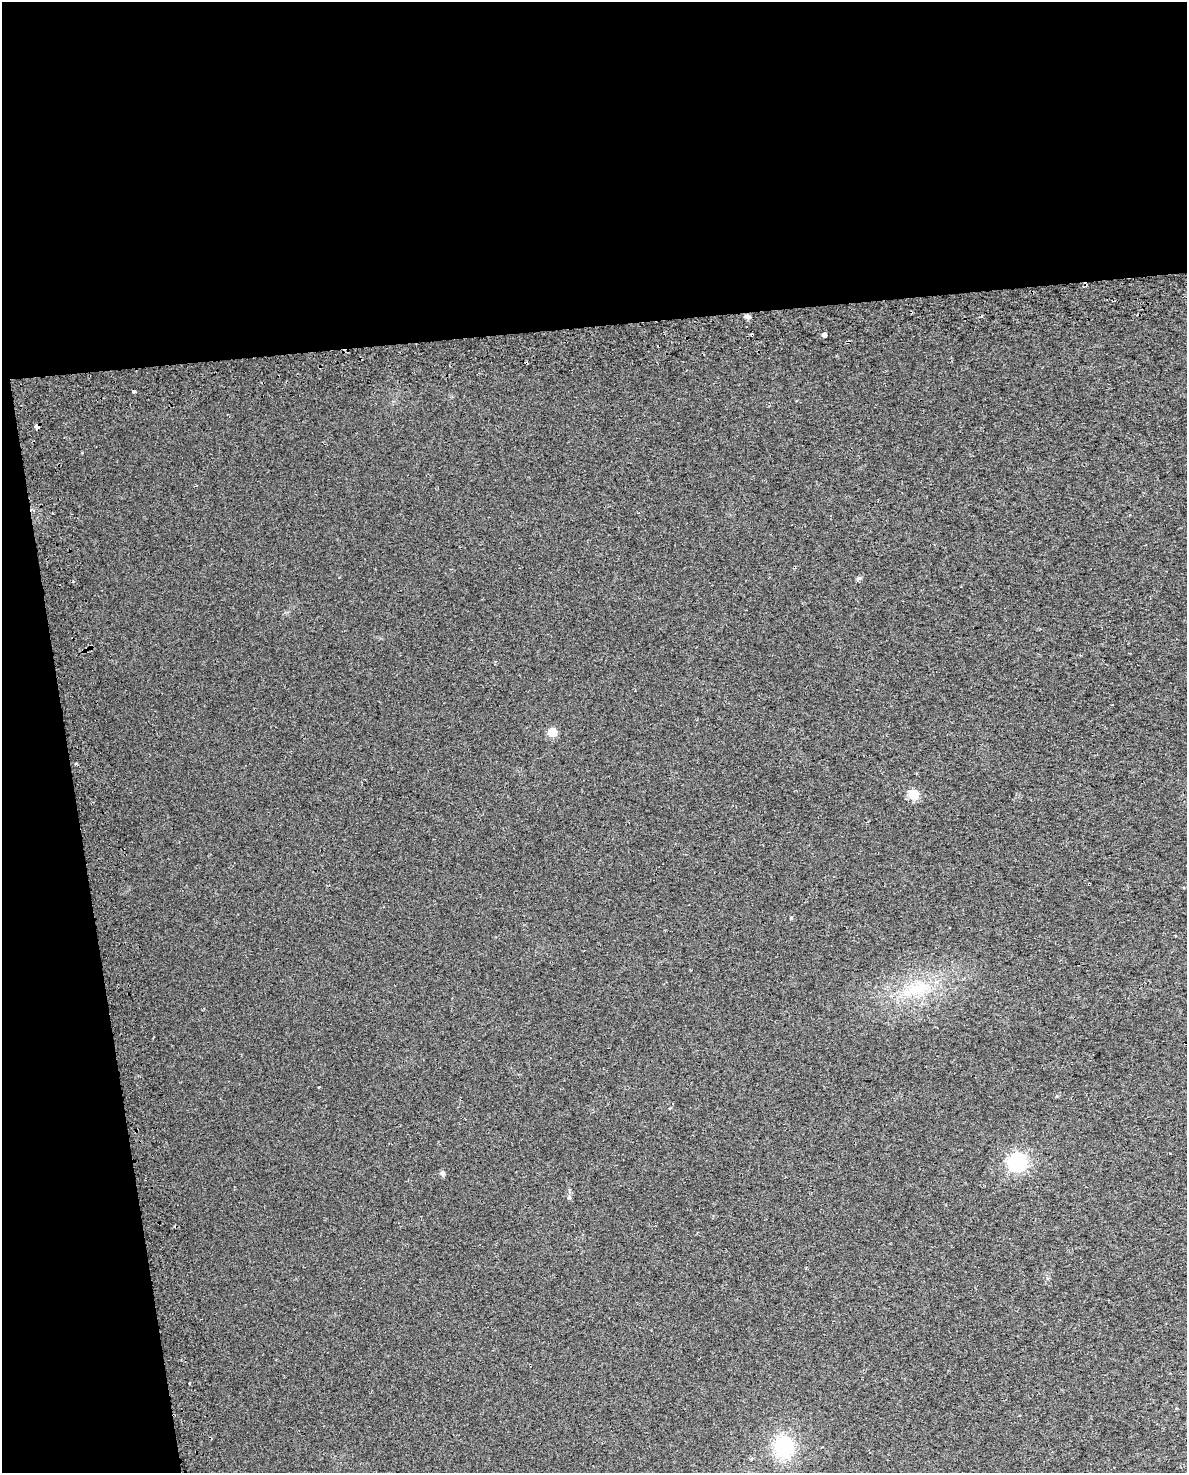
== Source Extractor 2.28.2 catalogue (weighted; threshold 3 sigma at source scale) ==
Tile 1 of 4 x 3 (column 1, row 1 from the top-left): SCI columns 49-1233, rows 3054-4524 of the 4835 x 4593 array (HDU 1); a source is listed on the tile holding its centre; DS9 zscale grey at full resolution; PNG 1189 x 1475 px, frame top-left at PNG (2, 2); no overlay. Shown black and unused: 28% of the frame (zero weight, under 2 of 3 exposures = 4% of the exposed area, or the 3 px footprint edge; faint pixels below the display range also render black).
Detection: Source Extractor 2.28.2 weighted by HDU 2 'WHT'; one run over the whole footprint, this tile lists its part. Background 0.0222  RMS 0.01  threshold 0.0457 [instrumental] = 3 sigma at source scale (4.5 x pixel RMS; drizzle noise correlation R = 1.50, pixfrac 1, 0.0396/0.0396 arcsec/px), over >= 5 px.
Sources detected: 17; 1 cosmic-ray / hot-pixel residue — not listed; the other 16 listed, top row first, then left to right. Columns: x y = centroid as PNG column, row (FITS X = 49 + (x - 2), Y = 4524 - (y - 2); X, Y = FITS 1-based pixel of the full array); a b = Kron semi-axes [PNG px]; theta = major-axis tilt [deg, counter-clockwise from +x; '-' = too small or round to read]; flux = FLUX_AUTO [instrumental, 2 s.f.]
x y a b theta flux
747 316 6 5 - 4
824 334 4 3 - 170
752 335 3 3 - 5.7
134 391 4 3 - 5.5
37 426 4 4 - 21
858 579 9 4 30 1.7
552 732 6 5 - 26
76 763 4 3 - 1.3
913 794 6 6 - 49
791 918 4 4 - 0.93
918 989 37 20 16 51
319 1087 3 3 - 1.9
1017 1162 7 7 - 330
442 1173 6 5 - 3.1
569 1198 6 3 17 1.1
784 1447 23 19 90 61
Overlapping masked pixels (flux is a lower limit): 3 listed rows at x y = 747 316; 752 335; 37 426